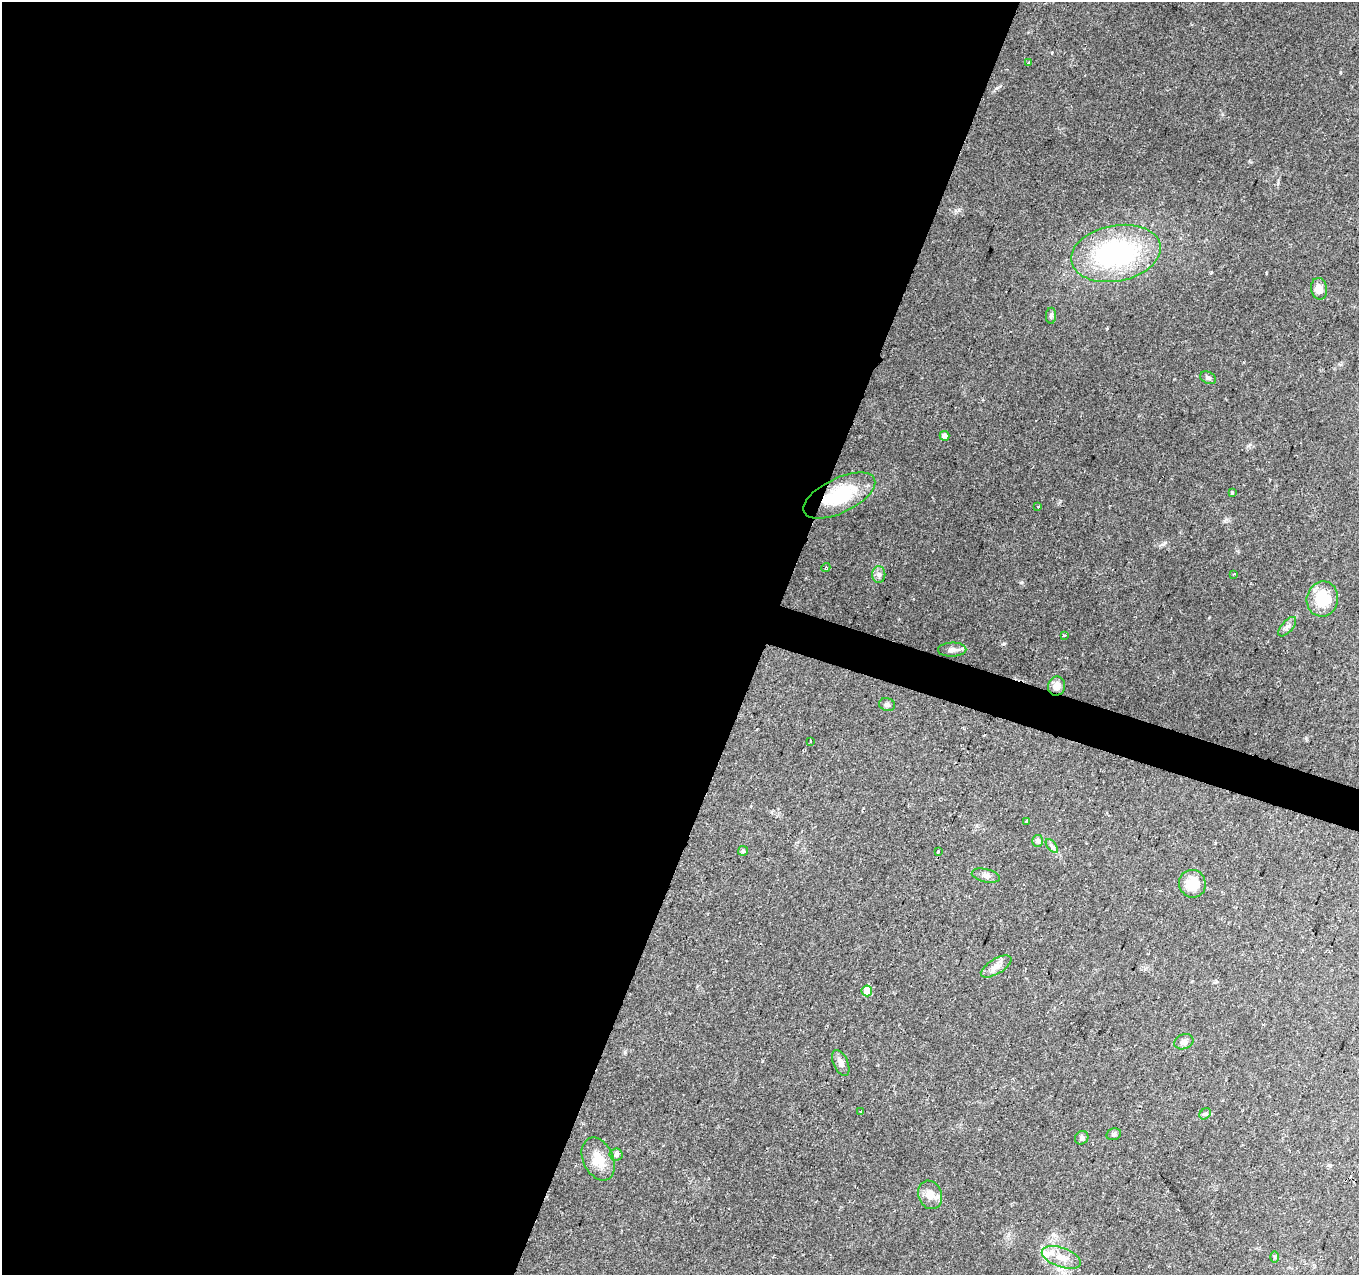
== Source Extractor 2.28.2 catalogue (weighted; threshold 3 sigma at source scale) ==
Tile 5 of 4 x 4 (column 1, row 2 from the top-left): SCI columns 1-1357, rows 2762-4034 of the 5437 x 5587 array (HDU 1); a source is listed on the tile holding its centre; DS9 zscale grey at full resolution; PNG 1361 x 1277 px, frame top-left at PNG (2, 2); each listed source drawn as its Kron ellipse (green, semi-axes under 4 px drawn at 4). Shown black and unused: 58% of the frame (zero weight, under 2 of 3 exposures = <1% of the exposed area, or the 3 px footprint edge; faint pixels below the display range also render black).
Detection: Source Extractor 2.28.2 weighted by HDU 2 'WHT'; one run over the whole footprint, this tile lists its part. Background 0.0889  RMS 0.0063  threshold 0.0285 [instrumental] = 3 sigma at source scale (4.5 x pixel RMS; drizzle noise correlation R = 1.50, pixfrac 1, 0.0396/0.0396 arcsec/px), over >= 5 px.
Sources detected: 41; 1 cosmic-ray / hot-pixel residue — neither listed nor drawn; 1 inside a brighter listed object's ellipse — not listed separately; the other 39 listed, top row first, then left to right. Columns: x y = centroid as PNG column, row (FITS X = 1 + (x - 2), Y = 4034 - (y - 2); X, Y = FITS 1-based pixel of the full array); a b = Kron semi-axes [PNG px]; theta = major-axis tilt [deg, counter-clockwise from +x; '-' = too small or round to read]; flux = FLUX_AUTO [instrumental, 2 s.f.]
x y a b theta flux
1028 63 3 3 - 1.6
1116 253 45 28 11 100
1319 289 11 8 -81 5.9
1051 316 8 5 89 1.5
1208 378 8 6 -27 1.5
945 436 5 4 - 3.4
1232 493 3 3 - 3.2
839 495 39 17 26 37
1038 506 3 3 - 1.1
826 567 5 4 - 0.8
879 574 8 6 -89 2.2
1234 574 3 3 - 1.2
1322 599 17 15 78 19
1287 627 12 5 48 2.4
1064 635 4 3 - 3.8
952 650 14 7 2 3.1
1057 686 10 8 71 4.4
887 705 8 6 -16 1.6
811 741 3 2 - 0.69
1027 821 3 3 - 0.9
1038 841 6 5 - 2.1
1052 846 8 4 -53 1.6
743 851 5 5 - 0.82
938 851 3 3 - 2.2
986 876 14 6 -14 2.8
1192 884 14 13 - 14
996 966 17 7 31 4.7
867 991 5 5 - 9.9
1184 1042 10 7 22 3.2
841 1063 14 7 -67 3.5
861 1112 3 3 - 1.3
1205 1114 6 5 - 1.2
1114 1134 7 5 14 1.4
1082 1138 7 6 - 1.7
616 1155 6 6 - 1.9
598 1159 22 15 -65 12
930 1195 14 12 -70 7.2
1061 1257 20 9 -19 8.7
1275 1257 6 4 90 0.74
Overlapping masked pixels (flux is a lower limit): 1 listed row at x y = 839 495
Unlisted compact peaks at least as high as the median listed source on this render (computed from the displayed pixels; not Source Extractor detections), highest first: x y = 1004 644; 997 88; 1021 582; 1163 544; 1340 72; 625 1052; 1248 446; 1266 273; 959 210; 1052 53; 1306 738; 762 1061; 1209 618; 1107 329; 1225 521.